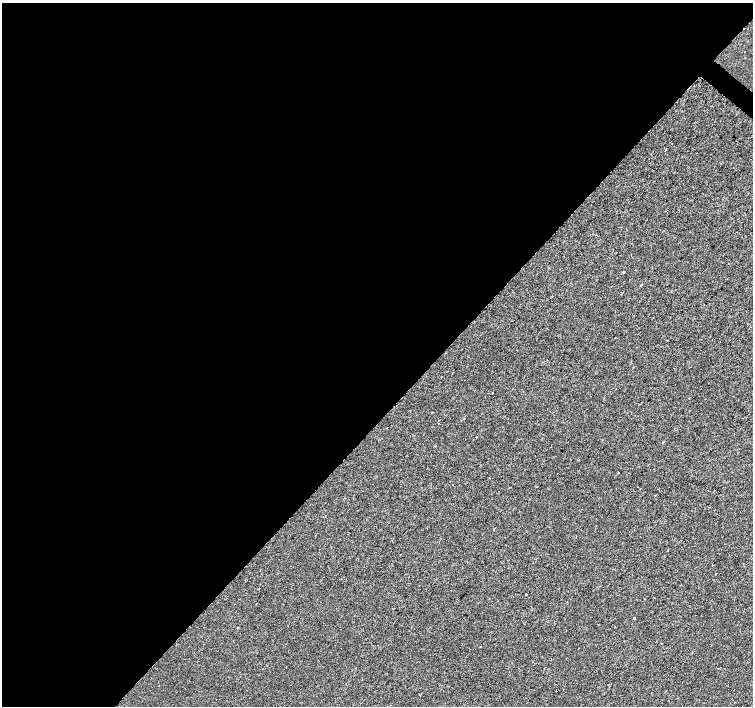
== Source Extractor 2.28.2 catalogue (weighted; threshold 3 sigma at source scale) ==
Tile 5 of 4 x 4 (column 1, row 2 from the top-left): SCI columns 7-1508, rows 3048-4454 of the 6016 x 6029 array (HDU 1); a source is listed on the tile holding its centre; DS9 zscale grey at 2 x 2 block average (1 PNG px = mean of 2 x 2 image px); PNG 755 x 708 px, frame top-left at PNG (2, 3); no overlay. Shown black and unused: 59% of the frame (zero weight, under 2 of 3 exposures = <1% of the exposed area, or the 3 px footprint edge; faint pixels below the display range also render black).
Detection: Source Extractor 2.28.2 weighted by HDU 2 'WHT'; one run over the whole footprint, this tile lists its part. Background 2.22e-04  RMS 0.0026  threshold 0.0116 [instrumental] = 3 sigma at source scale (4.5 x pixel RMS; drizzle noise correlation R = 1.50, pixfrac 1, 0.0396/0.0396 arcsec/px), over >= 5 px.
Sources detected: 14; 2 cosmic-ray / hot-pixel residue — not listed; the other 12 listed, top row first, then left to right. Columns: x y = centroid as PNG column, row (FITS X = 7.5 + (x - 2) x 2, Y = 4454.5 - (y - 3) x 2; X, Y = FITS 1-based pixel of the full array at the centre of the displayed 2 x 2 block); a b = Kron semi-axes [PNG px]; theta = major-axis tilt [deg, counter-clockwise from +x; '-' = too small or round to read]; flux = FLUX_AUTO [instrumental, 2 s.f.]
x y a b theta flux
624 272 3 2 - 0.62
641 285 3 2 - 0.34
675 289 2 2 - 0.18
552 296 2 2 - 0.32
439 423 2 2 - 0.23
387 428 2 2 - 2
618 473 2 2 - 0.56
526 594 2 2 - 11
635 618 2 2 - 0.77
238 627 2 2 - 0.31
661 643 2 2 - 0.32
480 647 2 2 - 0.42
Diffuse or blended objects may show on this block-average render without a row.